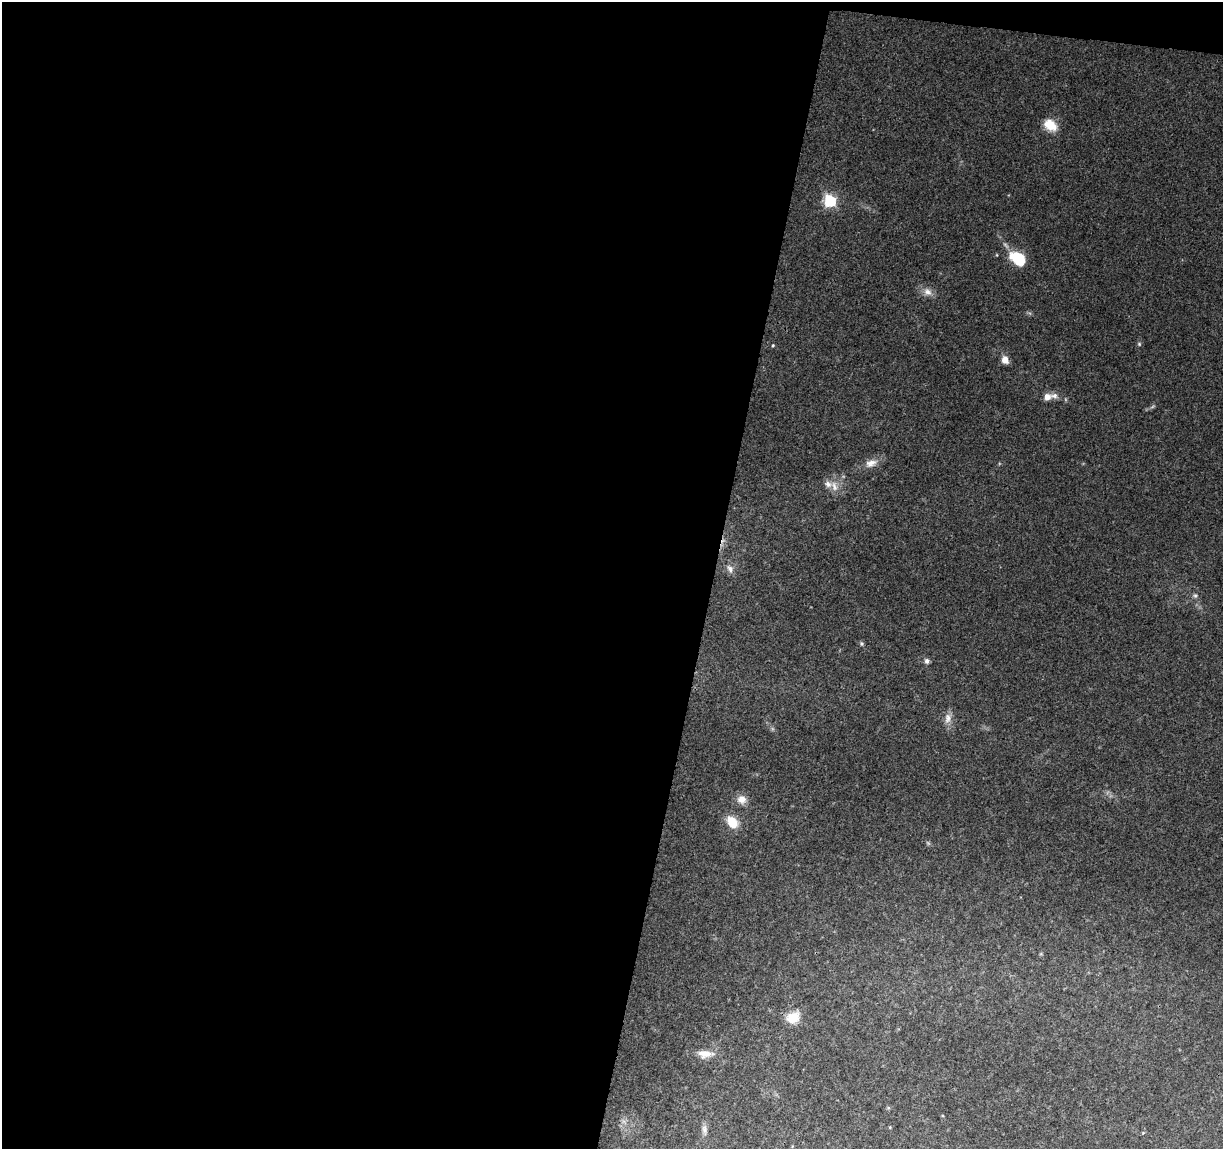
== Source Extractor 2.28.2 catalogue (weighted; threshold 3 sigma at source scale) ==
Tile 1 of 4 x 4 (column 1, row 1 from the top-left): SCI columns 1-1221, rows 3666-4812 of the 4891 x 5096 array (HDU 1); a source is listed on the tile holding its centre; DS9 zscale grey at full resolution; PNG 1225 x 1151 px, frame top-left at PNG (2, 2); no overlay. Shown black and unused: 59% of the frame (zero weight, under 3 of 4 exposures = <1% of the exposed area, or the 3 px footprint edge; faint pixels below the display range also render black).
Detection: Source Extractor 2.28.2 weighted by HDU 2 'WHT'; one run over the whole footprint, this tile lists its part. Background 0.0914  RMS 0.0061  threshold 0.0273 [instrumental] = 3 sigma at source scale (4.5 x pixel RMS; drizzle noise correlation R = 1.50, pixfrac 1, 0.0396/0.0396 arcsec/px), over >= 5 px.
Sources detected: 27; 2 too faint to see at this stretch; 1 cosmic-ray / hot-pixel residue — not listed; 2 inside a brighter listed object's ellipse — not listed separately; the other 22 listed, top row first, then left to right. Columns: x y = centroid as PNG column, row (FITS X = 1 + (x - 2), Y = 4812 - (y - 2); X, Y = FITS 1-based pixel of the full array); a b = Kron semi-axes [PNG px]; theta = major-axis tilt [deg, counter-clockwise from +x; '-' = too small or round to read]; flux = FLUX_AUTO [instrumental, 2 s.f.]
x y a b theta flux
1050 125 17 12 -36 10
830 201 7 6 - 63
1018 259 15 10 -35 28
927 292 13 10 -36 4.5
1139 344 6 5 - 0.88
773 345 4 3 - 0.59
1005 360 9 7 -71 5
1047 397 8 8 - 4.6
871 463 18 10 19 5.8
834 486 16 9 -70 5.7
730 569 13 8 -58 3.4
1195 595 7 5 -74 1.4
862 644 5 5 - 1.1
927 661 6 5 - 2.3
948 718 15 10 78 4.7
742 799 11 11 - 5.3
732 822 13 9 -51 13
793 1017 17 13 27 10
705 1054 21 10 0 7.6
888 1108 6 4 -1 0.78
890 1127 5 3 - 0.45
704 1129 14 7 -85 2.9